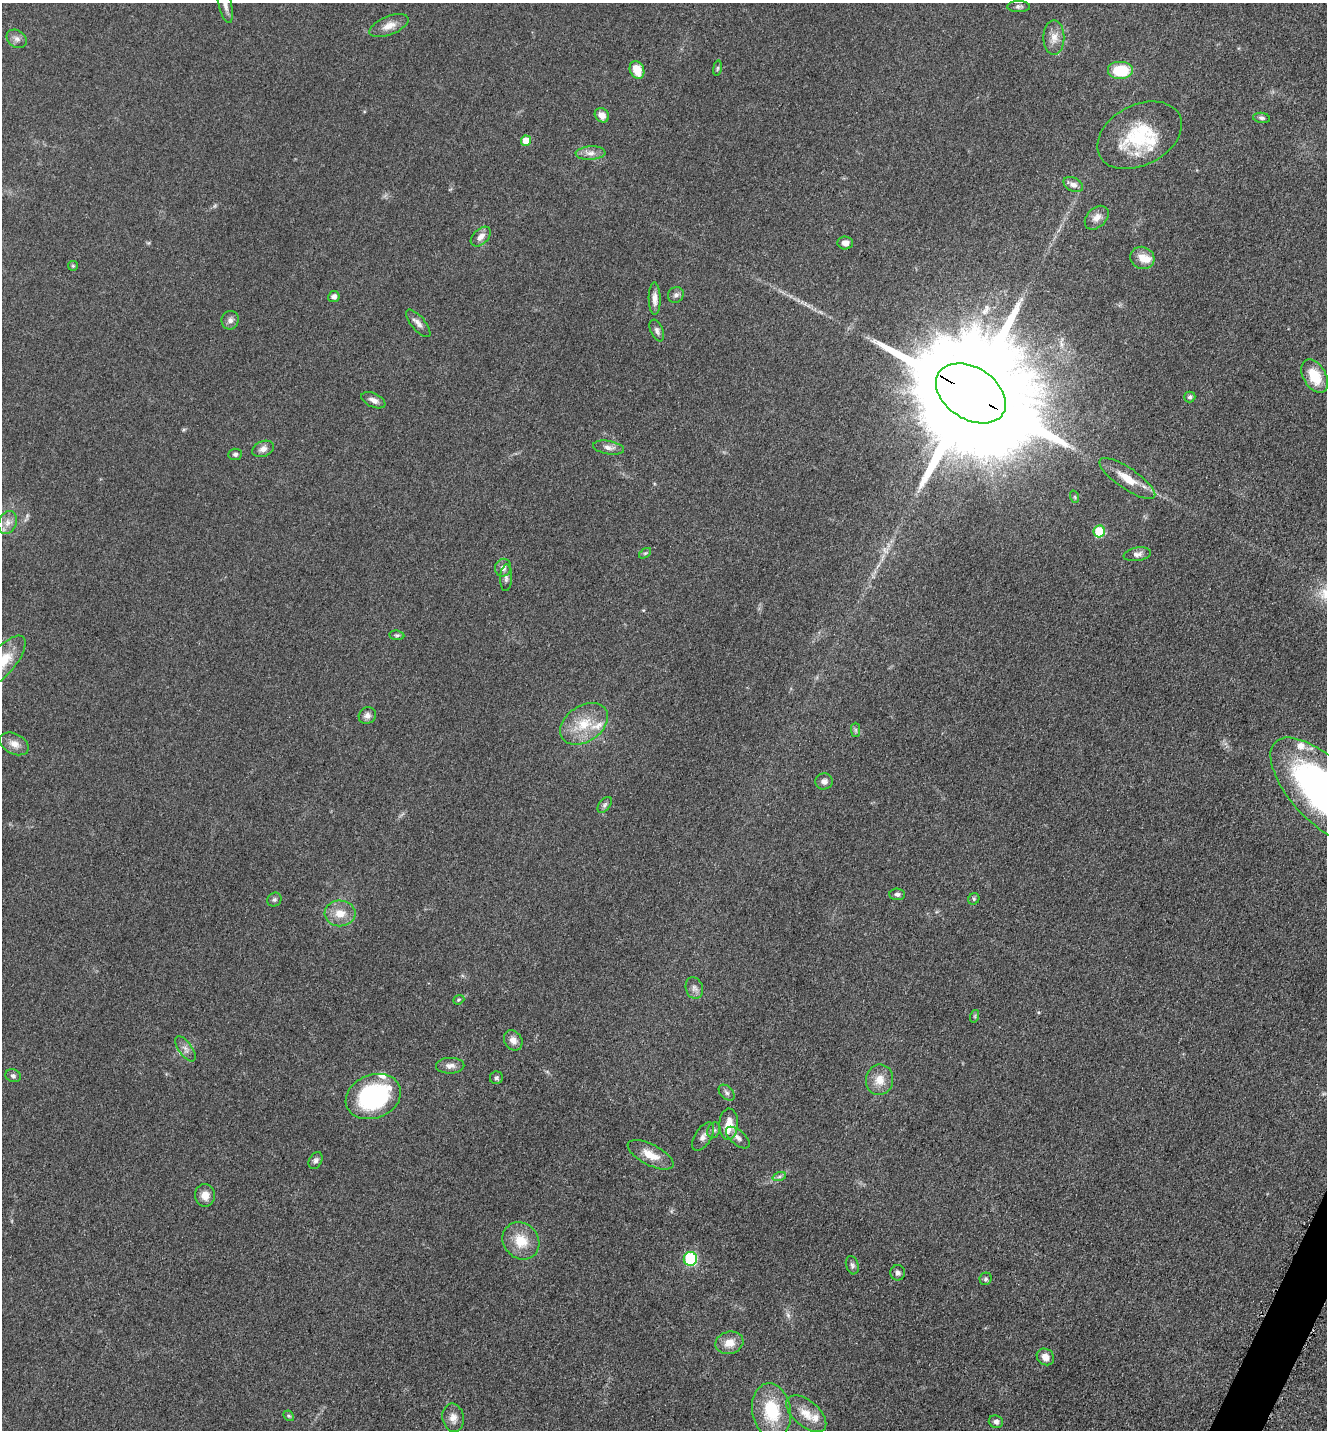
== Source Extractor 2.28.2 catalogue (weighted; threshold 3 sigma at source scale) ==
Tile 6 of 4 x 4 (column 2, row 2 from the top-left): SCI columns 1623-2947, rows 2897-4324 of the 5805 x 5772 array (HDU 1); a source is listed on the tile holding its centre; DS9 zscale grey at full resolution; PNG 1329 x 1432 px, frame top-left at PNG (2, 3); each listed source drawn as its Kron ellipse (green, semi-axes under 4 px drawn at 4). Shown black and unused: <1% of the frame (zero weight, under 3 of 5 exposures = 3% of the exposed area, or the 3 px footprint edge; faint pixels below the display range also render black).
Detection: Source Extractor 2.28.2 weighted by HDU 2 'WHT'; one run over the whole footprint, this tile lists its part. Background 0.0639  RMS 0.0059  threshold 0.0265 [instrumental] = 3 sigma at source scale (4.5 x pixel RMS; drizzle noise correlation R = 1.50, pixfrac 1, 0.05/0.05 arcsec/px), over >= 5 px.
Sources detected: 93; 2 too faint to see at this stretch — neither listed nor drawn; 7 inside a brighter listed object's ellipse — not listed separately; the other 84 listed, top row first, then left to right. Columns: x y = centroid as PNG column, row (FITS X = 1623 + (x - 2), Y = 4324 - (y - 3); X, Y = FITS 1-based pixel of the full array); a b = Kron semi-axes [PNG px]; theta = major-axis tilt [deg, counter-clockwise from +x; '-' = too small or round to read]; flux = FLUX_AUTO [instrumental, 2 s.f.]
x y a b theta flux
225 4 20 6 -77 4.1
1019 7 11 5 0 1.6
389 26 21 9 22 5.9
1054 38 17 10 90 5.8
17 39 11 8 -34 2.7
717 68 8 4 81 0.91
637 70 9 7 -66 9.9
1120 71 13 9 0 21
602 115 8 6 -45 4.4
1262 118 8 5 -8 1.4
1139 135 45 30 28 41
526 141 5 5 - 9.7
590 153 15 6 3 3.8
1073 185 10 6 -28 3.4
1097 218 14 9 44 4.4
481 237 12 7 44 4
845 243 7 6 - 3.4
1142 258 12 11 - 6.4
73 266 5 5 - 0.71
676 295 8 7 - 2
334 297 6 5 - 2.4
655 299 16 6 -89 3.7
230 320 9 8 - 2.6
418 323 17 6 -50 3.2
657 331 11 6 -66 2.2
1315 376 18 11 -60 15
971 393 38 26 -33 28000
1190 397 5 5 - 1.5
373 400 13 6 -25 3.2
608 448 15 6 -10 3.4
263 449 11 7 23 3.4
235 454 7 5 6 1.4
1127 478 33 10 -34 12
1075 497 6 4 -71 0.8
8 522 12 9 67 4.2
1099 531 6 6 - 29
645 553 7 3 36 0.81
1137 554 14 6 9 2.7
503 568 9 8 - 2.9
506 578 13 6 87 2.2
397 635 7 4 -7 0.98
3 661 31 13 50 15
367 716 9 8 - 2.7
584 724 26 18 34 17
856 730 7 4 -90 1.2
14 744 15 10 -27 5
824 781 9 8 - 2.6
1324 792 69 31 -46 210
605 805 9 5 53 1.6
897 894 8 6 -4 1.6
974 899 6 5 - 1.1
274 900 7 6 - 1.4
340 913 15 13 -2 8.6
694 988 11 8 -72 2.7
459 1000 6 4 22 0.83
975 1016 6 4 72 0.85
513 1040 11 8 -56 3.9
185 1049 14 6 -54 3.1
450 1066 14 8 1 3.6
13 1076 8 6 -15 1.6
496 1078 6 6 - 1.3
879 1080 15 13 82 8.1
727 1093 9 6 -45 1.6
373 1096 28 21 21 76
728 1124 16 9 86 8.4
714 1130 8 6 63 1.7
703 1137 16 8 57 3.5
738 1138 14 7 -41 2.8
651 1155 25 10 -27 10
316 1160 9 6 60 1.8
779 1177 7 4 19 1.2
205 1195 11 10 - 5
521 1241 20 17 -49 14
690 1259 7 6 - 48
852 1265 9 6 -73 1.6
898 1273 7 7 - 2
986 1279 6 6 - 1.1
729 1343 14 11 15 7.3
1045 1357 9 8 - 4.1
772 1411 28 19 -80 29
806 1414 24 13 -40 9.4
289 1416 6 4 -43 0.88
453 1418 14 10 -80 4.6
996 1422 7 6 - 2
Overlapping masked pixels (flux is a lower limit): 1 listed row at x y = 971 393
Isophote crosses this tile's border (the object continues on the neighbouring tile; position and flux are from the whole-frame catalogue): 3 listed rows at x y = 225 4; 3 661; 1324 792